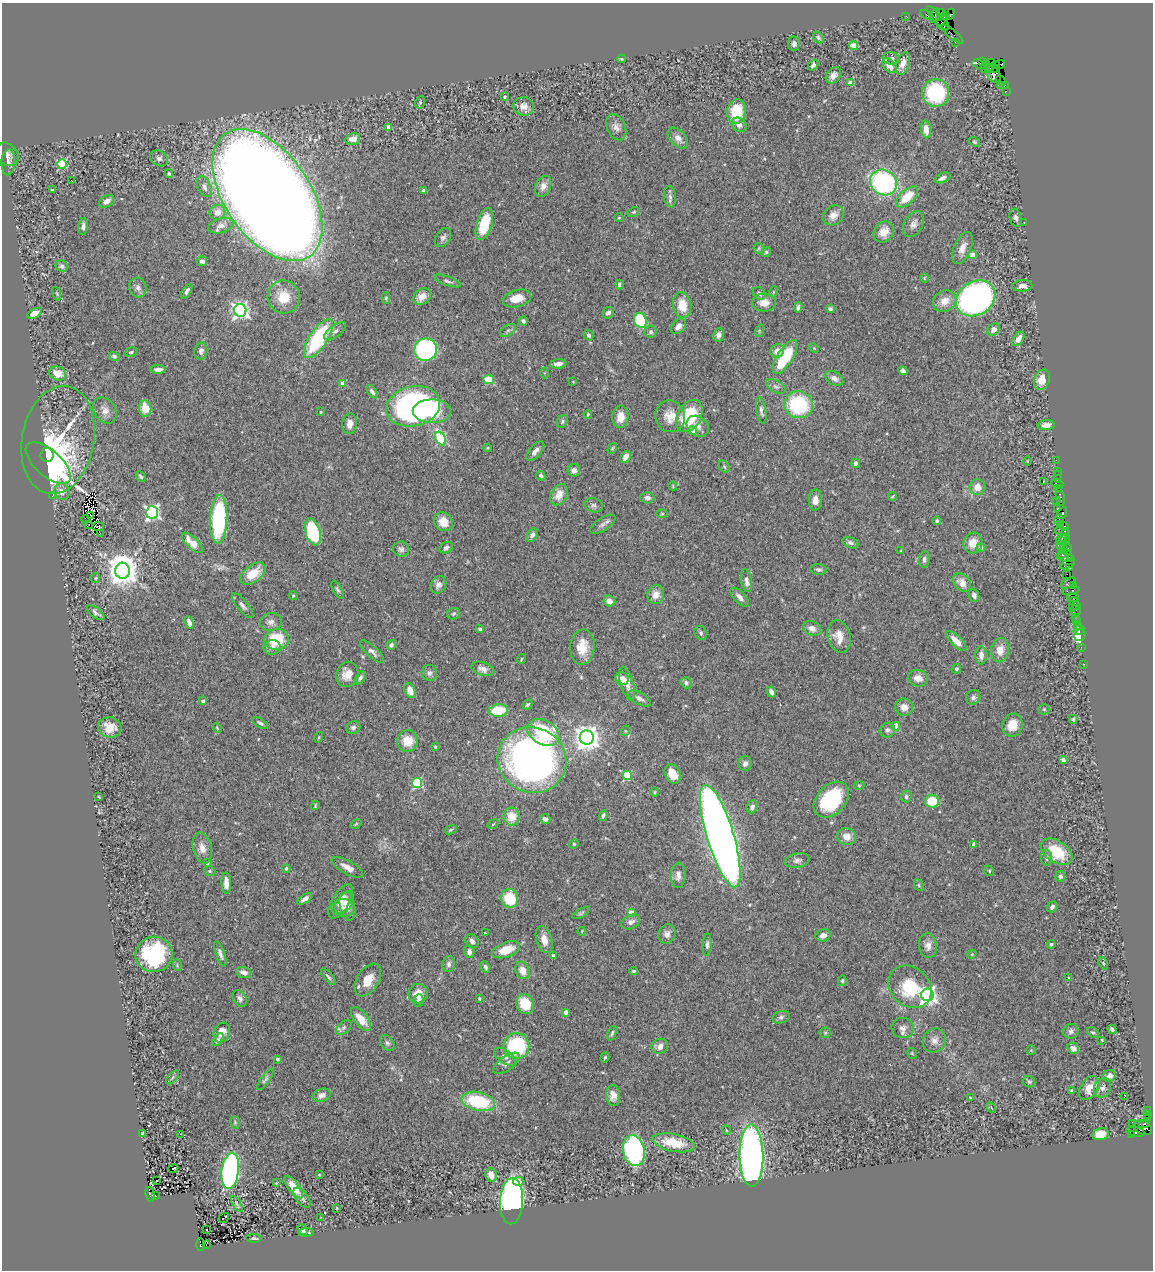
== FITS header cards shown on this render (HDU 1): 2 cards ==
NAXIS1  =                 1151
NAXIS2  =                 1268

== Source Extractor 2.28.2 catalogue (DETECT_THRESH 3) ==
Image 1151 x 1268 px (HDU 1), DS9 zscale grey, 1 PNG px = 1 image px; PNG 1155 x 1272 px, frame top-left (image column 1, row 1268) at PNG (2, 3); each listed source drawn as its Kron ellipse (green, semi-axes under 4 px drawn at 4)
Background 0.839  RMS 0.034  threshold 0.103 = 3 sigma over >= 5 px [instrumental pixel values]
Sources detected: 453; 2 with non-positive FLUX_AUTO (blend fragments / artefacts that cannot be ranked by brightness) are neither listed nor drawn; the other 451 listed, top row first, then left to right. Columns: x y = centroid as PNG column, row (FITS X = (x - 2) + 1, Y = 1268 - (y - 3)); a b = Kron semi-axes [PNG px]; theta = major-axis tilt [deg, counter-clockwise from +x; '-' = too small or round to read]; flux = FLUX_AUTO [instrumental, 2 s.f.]
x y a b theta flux
941 13 4 3 - 73
950 14 6 3 67 97
927 15 7 3 -26 72
935 15 7 3 64 140
945 15 3 3 - 140
906 16 2 2 - 11
938 18 16 4 -48 420
942 20 7 4 43 850
943 25 6 5 - 270
952 34 14 4 -39 110
818 38 6 4 -51 4.2
955 42 2 2 - 13
794 44 7 6 - 7.5
853 46 4 4 - 41
891 58 8 6 -12 7.9
621 59 4 4 - 2.2
983 61 4 3 - 39
903 63 12 6 73 18
991 63 3 2 - 39
979 64 6 3 -23 77
996 64 3 3 - 160
1000 64 5 3 - 130
813 65 6 4 52 6.7
889 66 8 5 -50 17
985 66 6 3 70 420
989 68 4 3 - 130
994 68 5 3 - 480
833 75 9 6 51 12
994 75 9 6 -51 360
1001 81 5 2 - 29
851 83 4 4 - 25
1001 85 3 2 - 14
1005 85 4 2 - 43
1006 91 2 2 - 9.3
936 93 14 13 - 190
504 97 3 3 - 2.1
420 102 6 5 - 3.4
524 106 10 9 - 15
736 112 12 9 82 81
739 125 8 6 -40 14
389 127 4 3 - 20
616 127 14 9 -65 15
926 129 9 5 -83 21
678 138 12 8 -45 15
353 139 7 6 - 23
974 142 6 4 -39 3.2
7 154 13 10 -46 12
159 158 9 7 -33 7.6
8 162 13 7 86 9.4
62 164 5 5 - 140
169 174 4 4 - 3.6
942 178 8 4 23 9.2
71 180 2 2 - 25
883 182 14 12 -32 360
543 186 11 7 66 15
204 187 11 6 -66 11
52 190 3 2 - 2.4
423 191 4 3 - 5.8
267 195 74 42 -55 10000
670 197 11 6 -83 7.8
907 197 13 7 42 52
107 201 8 5 32 13
217 212 8 7 - 16
634 212 6 4 25 3.7
833 215 11 9 37 17
619 218 4 3 - 1.9
1016 218 9 6 -74 7
1024 222 3 2 - 7.8
484 224 17 7 73 84
913 224 14 9 60 13
83 226 8 4 84 8.1
221 226 13 7 16 12
884 232 11 9 50 25
443 237 10 7 57 8.2
759 248 5 5 - 3.2
962 248 17 8 67 20
766 252 5 4 - 3.8
973 255 4 4 - 29
202 261 5 5 - 9.1
62 266 6 5 - 6.7
924 278 5 3 - 2
448 281 14 4 -19 7.2
619 284 5 3 - 4.6
1022 286 10 5 4 13
138 288 10 8 -72 10
187 291 8 4 58 7.5
773 292 5 3 - 2.5
759 293 7 5 -49 7.1
57 294 7 3 -71 2.3
422 296 10 7 34 22
284 297 16 16 - 59
386 298 6 4 88 3.5
517 298 14 8 15 34
976 298 21 16 33 890
945 301 12 10 29 25
764 303 12 9 -1 26
682 305 13 9 -81 47
798 307 5 4 - 5.7
830 309 4 3 - 6.5
240 310 6 6 - 910
34 313 8 4 27 22
608 313 6 5 - 8.4
640 320 8 6 -70 120
523 321 4 4 - 4.4
678 326 9 6 45 15
508 330 9 5 32 5.9
993 330 7 5 46 10
335 331 13 6 36 9.5
759 331 6 4 72 3.1
651 332 6 6 - 5.8
589 335 5 4 - 4.7
719 335 7 5 82 11
318 339 22 9 56 220
1018 339 8 5 55 16
814 348 5 4 - 2.3
425 350 11 11 - 420
201 351 8 6 79 8.7
777 351 7 6 - 16
131 352 7 4 16 4.1
114 356 6 4 -18 4.6
785 357 19 7 58 140
558 364 8 4 6 13
158 369 7 4 1 11
903 371 5 4 - 6.9
58 373 8 6 -24 34
545 373 5 3 - 2.1
834 378 10 6 -32 11
489 379 5 4 - 81
1042 380 11 7 68 34
573 382 3 2 - 1.5
343 383 4 4 - 20
776 387 11 6 -28 7.9
372 392 7 4 -56 6.2
798 405 14 13 - 180
413 406 27 20 13 710
145 409 8 6 -84 46
105 410 14 10 -55 17
432 411 19 12 -1 78
761 411 13 4 -80 8.3
321 412 3 3 - 2.1
588 414 4 3 - 3.1
670 416 16 15 - 33
689 416 17 11 62 130
620 417 11 8 87 31
562 422 7 5 61 4.2
350 424 10 7 81 14
1046 425 8 5 4 14
698 426 12 9 -40 15
692 431 4 4 - 19
441 438 7 5 -64 200
58 440 54 36 79 330
488 448 4 3 - 2.4
612 448 6 4 60 2.8
535 451 12 5 48 12
47 455 7 6 - 470
625 457 6 4 60 18
1056 460 2 2 - 13
1027 461 5 3 - 1.8
48 463 28 13 -42 890
855 463 4 4 - 5.9
724 467 6 5 - 3.8
574 470 6 6 - 7.9
1057 471 2 2 - 29
541 476 5 4 - 4.3
141 477 6 4 -46 3.9
1058 477 6 2 -90 43
1043 481 2 2 - 1.1
1057 483 6 2 -19 80
673 486 4 4 - 2.5
977 487 8 8 - 23
1059 488 3 2 - 44
62 492 9 7 -63 14
559 495 11 7 62 28
52 496 2 2 - 33
892 496 4 2 - 2.2
1060 497 9 3 -79 110
647 498 7 5 0 8.8
815 500 10 6 88 17
1056 501 4 3 - 34
594 505 9 7 -20 7.1
1057 508 3 3 - 82
152 512 6 6 - 550
1062 513 6 3 60 30
662 514 6 4 1 2.8
91 516 2 2 - 1.4
85 519 4 2 - 0.12
219 519 24 8 87 260
1059 519 5 2 - 88
937 521 4 4 - 3.8
443 522 10 8 -45 28
603 524 14 6 33 9.9
1060 524 3 3 - 27
89 525 2 2 - 37
1064 526 4 3 - 44
98 527 5 3 - 1.1
1062 531 7 3 -14 160
313 532 14 7 -73 190
100 533 2 2 - 1.6
532 535 7 5 59 11
1062 536 9 3 53 230
1066 539 6 3 -65 85
1063 542 3 3 - 35
192 543 13 5 -43 37
850 543 8 5 -23 6.7
973 543 10 9 - 29
1060 546 2 2 - 22
981 547 4 4 - 8.3
446 548 7 5 28 6.7
1064 548 2 2 - 37
401 549 8 7 - 7.3
1068 550 5 2 - 160
901 551 4 2 - 1.7
1063 554 7 3 16 240
1066 558 8 4 -8 160
924 559 8 5 81 6.8
1068 564 8 3 29 150
1070 568 3 3 - 61
819 569 8 5 -7 6.1
122 571 8 7 - 4500
253 574 14 8 37 52
1067 574 2 2 - 78
96 578 5 4 - 2.9
746 580 11 5 -80 15
962 583 11 7 -47 17
1068 583 8 3 31 200
438 585 9 7 57 13
1073 585 3 2 - 56
337 590 10 4 -61 4.4
1071 591 9 3 13 73
656 595 9 8 - 20
974 595 7 5 -68 8.6
293 596 4 4 - 2.2
740 597 12 5 -46 11
1073 598 6 2 -18 98
609 601 6 5 - 15
1074 602 5 3 - 63
243 606 15 5 -51 9.1
1076 606 3 2 - 32
1072 607 2 2 - 180
1076 611 5 5 - 97
96 613 10 5 -37 8.2
454 614 6 5 - 4.5
1076 617 4 2 - 27
1076 621 2 2 - 11
271 622 11 9 11 12
189 623 6 4 -72 11
1078 625 3 3 - 82
812 628 9 7 -26 15
480 629 4 4 - 4
1079 630 5 4 - 82
701 633 7 6 - 5.4
1080 635 6 5 - 110
839 636 16 11 -75 29
276 639 12 10 5 97
956 641 13 5 -44 27
391 645 5 4 - 8.2
582 647 18 12 85 42
1081 647 2 2 - 7.2
272 648 8 7 - 10
1000 650 12 9 82 26
372 652 15 5 -43 11
981 655 9 6 90 18
521 659 5 3 - 2.1
1084 664 2 2 - 18
483 669 12 6 -18 14
956 669 5 4 - 4.5
429 673 8 7 - 8.2
347 674 13 11 69 25
360 678 7 4 53 6.4
918 678 10 8 -8 20
622 679 7 6 - 22
686 683 6 5 - 6.4
627 684 17 6 -74 17
410 691 8 5 -68 27
771 692 5 4 - 12
973 697 8 7 - 7.2
639 698 12 6 -29 10
203 701 3 3 - 7.6
527 705 5 4 - 3.8
904 707 9 8 - 17
1044 709 5 5 - 2.9
498 711 9 6 8 73
1073 719 4 3 - 3.4
260 723 9 4 -32 5.8
1012 725 11 10 - 30
896 726 4 4 - 59
110 727 12 10 -14 30
353 727 7 6 - 5.9
217 728 5 3 - 2.2
887 730 8 7 - 8.5
625 731 5 3 - 2.2
543 732 17 12 -29 180
319 737 5 3 - 2.4
587 737 7 7 - 2400
408 741 11 10 - 44
435 747 4 3 - 2.6
532 760 35 32 -24 1100
1063 760 4 3 - 12
745 764 7 6 - 9.9
673 774 10 7 -65 33
627 775 4 4 - 110
417 783 5 5 - 190
859 786 5 3 - 2.3
654 792 5 3 - 2.1
98 797 3 2 - 2.1
906 797 6 5 - 5.3
831 800 20 14 47 180
932 801 7 6 - 67
315 805 5 3 - 2.2
752 807 7 5 66 7.5
603 816 5 3 - 4.3
512 817 9 8 - 34
545 819 5 5 - 7.6
356 824 6 3 37 2.5
493 824 6 3 37 2.2
451 830 6 4 21 3
720 836 53 13 -73 3900
847 837 9 8 - 22
574 844 5 4 - 2.8
974 844 4 3 - 8.2
202 848 16 9 -77 19
1057 852 17 10 -33 84
1047 857 8 5 90 6.4
797 860 12 7 10 9.4
207 863 4 3 - 5.7
347 867 17 6 -30 16
286 868 4 4 - 3.6
210 871 6 4 -20 4
989 871 5 4 - 3.2
678 875 12 7 89 14
1060 876 5 5 - 6.9
226 883 10 5 -88 15
919 885 6 4 -63 3.1
510 898 9 8 - 83
305 899 8 4 35 8.2
341 901 19 8 59 23
345 903 13 7 54 14
347 906 14 7 -78 15
1052 907 6 5 - 6.2
343 908 11 9 -3 15
581 913 10 3 30 3.7
631 913 4 4 - 33
631 922 10 6 27 12
582 931 4 2 - 1.8
485 933 2 2 - 1.5
667 934 10 8 67 12
823 935 7 6 - 14
544 940 14 8 -73 24
472 941 7 6 - 8.1
1051 944 4 4 - 3.8
707 945 11 4 86 7
928 946 12 8 -83 15
506 950 14 7 20 42
469 952 6 5 - 9.4
154 954 18 17 - 240
220 954 13 4 -71 9.2
972 954 4 3 - 2.2
553 955 3 3 - 4.6
1103 963 7 4 -63 2.9
449 964 8 6 83 8.2
177 965 6 3 -74 3.2
485 967 6 4 -61 8
522 970 9 7 -66 20
634 971 4 3 - 4.1
244 972 7 5 -17 12
328 977 10 4 -50 4.9
1069 978 3 3 - 2.5
368 980 18 11 58 36
842 981 5 4 - 3.6
910 987 23 19 -42 120
418 994 10 9 - 30
927 995 6 6 - 1000
240 998 9 6 -57 8.1
479 999 3 3 - 2.9
418 1001 6 5 - 7.5
525 1004 10 8 -63 59
566 1012 4 4 - 17
781 1017 9 6 18 5.7
361 1019 14 7 -52 30
344 1027 9 5 41 7.4
903 1028 11 10 - 13
1112 1029 5 3 - 5.8
1071 1031 8 7 - 7.3
222 1032 10 8 67 22
612 1033 7 3 68 4.4
825 1033 5 5 - 3.3
1093 1033 6 4 -33 4.1
218 1040 7 4 53 4.7
934 1040 12 11 - 17
1102 1040 3 2 - 2.1
387 1043 9 6 -52 6.2
516 1046 13 13 - 160
660 1046 8 7 - 14
1073 1048 6 5 - 13
1031 1050 4 4 - 2.6
912 1053 6 4 -47 2.8
505 1057 12 6 -36 9.8
605 1057 5 4 - 3.2
278 1059 3 3 - 6.3
506 1063 15 7 35 12
1109 1076 6 5 - 7.8
173 1077 8 4 47 3.8
265 1079 13 4 54 5.7
1029 1082 6 5 - 4.1
1089 1088 13 8 55 28
1102 1088 10 8 60 10
1072 1091 3 3 - 3.9
322 1095 9 6 19 12
613 1096 10 7 -84 17
1125 1096 3 2 - 33
970 1097 3 2 - 2
478 1101 17 9 -13 160
991 1107 5 2 - 1.8
1147 1111 3 2 - 11
1147 1114 3 2 - 53
1148 1118 4 3 - 18
235 1122 6 4 -72 3.1
1132 1124 2 2 - 22
1144 1124 6 3 12 230
1143 1128 10 6 -24 800
726 1130 4 3 - 1.8
1135 1132 9 5 -11 170
142 1133 3 2 - 2
181 1134 3 2 - 1.8
1100 1134 8 6 12 43
1131 1134 3 2 - 32
674 1143 21 8 -12 72
634 1151 15 11 -80 510
751 1156 31 12 -89 1100
173 1168 5 3 - 76
230 1171 18 8 82 520
319 1175 3 2 - 1.8
491 1175 7 5 -71 23
156 1180 3 2 - 5.1
518 1181 5 4 - 30
276 1183 3 2 - 1.6
294 1187 13 5 -52 53
150 1194 7 4 -83 540
155 1196 3 3 - 19
302 1198 12 6 -53 8.4
512 1201 23 11 87 810
237 1204 9 2 -59 3
337 1208 4 2 - 1.4
224 1218 6 3 37 79
320 1218 4 2 - 1.3
206 1230 2 2 - 2.9
303 1230 6 4 -46 4.4
306 1232 8 3 2 7.4
254 1238 7 3 -1 4.6
206 1244 3 2 - 39
200 1245 6 4 -87 640
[2 non-positive-flux detections neither listed nor drawn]